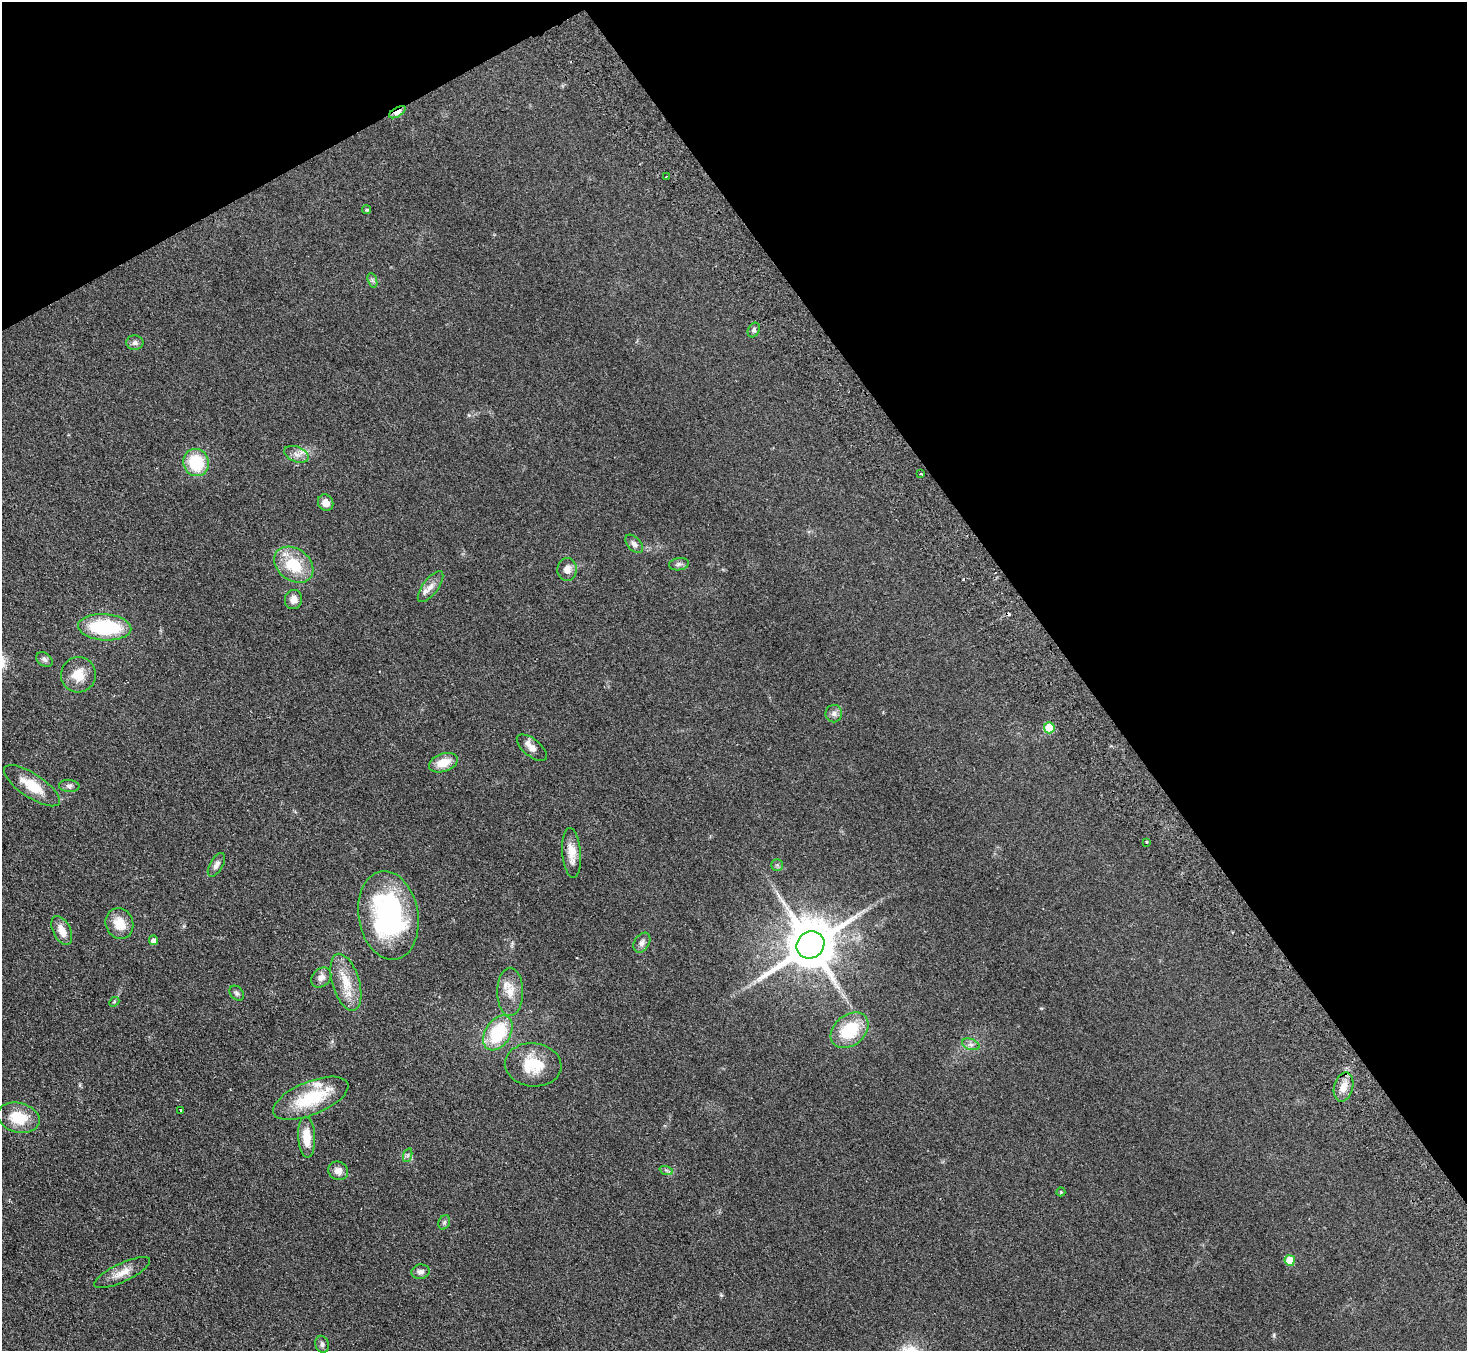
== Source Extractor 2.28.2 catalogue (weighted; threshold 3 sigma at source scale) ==
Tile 3 of 4 x 4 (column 3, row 1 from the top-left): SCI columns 2980-4444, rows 4240-5588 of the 5958 x 5920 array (HDU 1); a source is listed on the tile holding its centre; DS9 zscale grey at full resolution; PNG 1469 x 1353 px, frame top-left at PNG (2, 2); each listed source drawn as its Kron ellipse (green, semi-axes under 4 px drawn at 4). Shown black and unused: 32% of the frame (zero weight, under 2 of 3 exposures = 3% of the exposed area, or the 3 px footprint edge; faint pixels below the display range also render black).
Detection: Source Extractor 2.28.2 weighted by HDU 2 'WHT'; one run over the whole footprint, this tile lists its part. Background 0.113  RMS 0.012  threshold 0.0527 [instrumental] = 3 sigma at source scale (4.5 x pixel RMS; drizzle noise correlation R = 1.50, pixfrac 1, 0.05/0.05 arcsec/px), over >= 5 px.
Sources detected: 60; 1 cosmic-ray / hot-pixel residue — neither listed nor drawn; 1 inside a brighter listed object's ellipse — not listed separately; the other 58 listed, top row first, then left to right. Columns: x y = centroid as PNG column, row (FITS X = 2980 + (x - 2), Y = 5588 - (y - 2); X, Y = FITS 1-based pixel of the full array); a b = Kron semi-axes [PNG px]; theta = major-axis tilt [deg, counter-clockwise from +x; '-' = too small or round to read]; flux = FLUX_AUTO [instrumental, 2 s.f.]
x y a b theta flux
397 112 9 4 31 15
666 177 2 2 - 0.92
367 210 4 4 - 1.8
372 280 7 4 -71 2.3
754 330 8 5 62 2.8
135 343 8 7 - 3.8
297 454 13 7 -21 6.7
196 462 13 12 - 47
921 473 3 3 - 3.9
326 503 8 7 - 8.5
634 544 11 6 -46 4.7
679 564 10 6 10 3.1
294 565 21 16 -37 41
567 569 11 9 88 8.3
430 587 18 7 53 8.7
293 599 9 8 - 7.7
105 627 27 13 -4 78
44 659 9 6 -34 3.3
78 675 17 17 - 19
834 714 9 8 - 4.4
1049 728 5 5 - 34
532 748 18 8 -39 8.3
443 763 15 9 19 17
32 786 32 12 -34 28
69 786 10 6 -5 3.4
1147 842 3 2 - 1.7
572 853 25 9 -85 16
216 865 13 6 60 4.7
777 865 5 5 - 2
388 915 45 29 -81 170
119 923 16 13 -66 19
62 930 15 8 -64 13
153 940 5 4 - 5.1
642 943 11 7 58 4.6
810 945 14 13 - 6400
321 977 11 8 45 6.5
346 982 29 13 -73 26
510 992 24 13 90 17
237 993 8 6 -48 3
114 1002 6 4 43 1.4
849 1030 21 15 40 46
498 1033 19 12 58 60
971 1044 9 5 -19 3.8
533 1065 28 21 -6 36
1344 1087 15 9 76 13
311 1098 40 16 22 59
181 1110 3 2 - 1.4
18 1118 21 14 -15 30
307 1137 20 8 -86 21
408 1155 7 4 71 2.1
666 1170 7 4 -19 2.1
338 1171 10 9 - 7.5
1061 1192 4 4 - 1.3
444 1222 7 5 69 2.1
1290 1260 5 5 - 30
420 1272 9 7 13 3.9
122 1273 30 9 25 14
322 1344 8 6 -74 3.2
Overlapping masked pixels (flux is a lower limit): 1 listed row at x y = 397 112